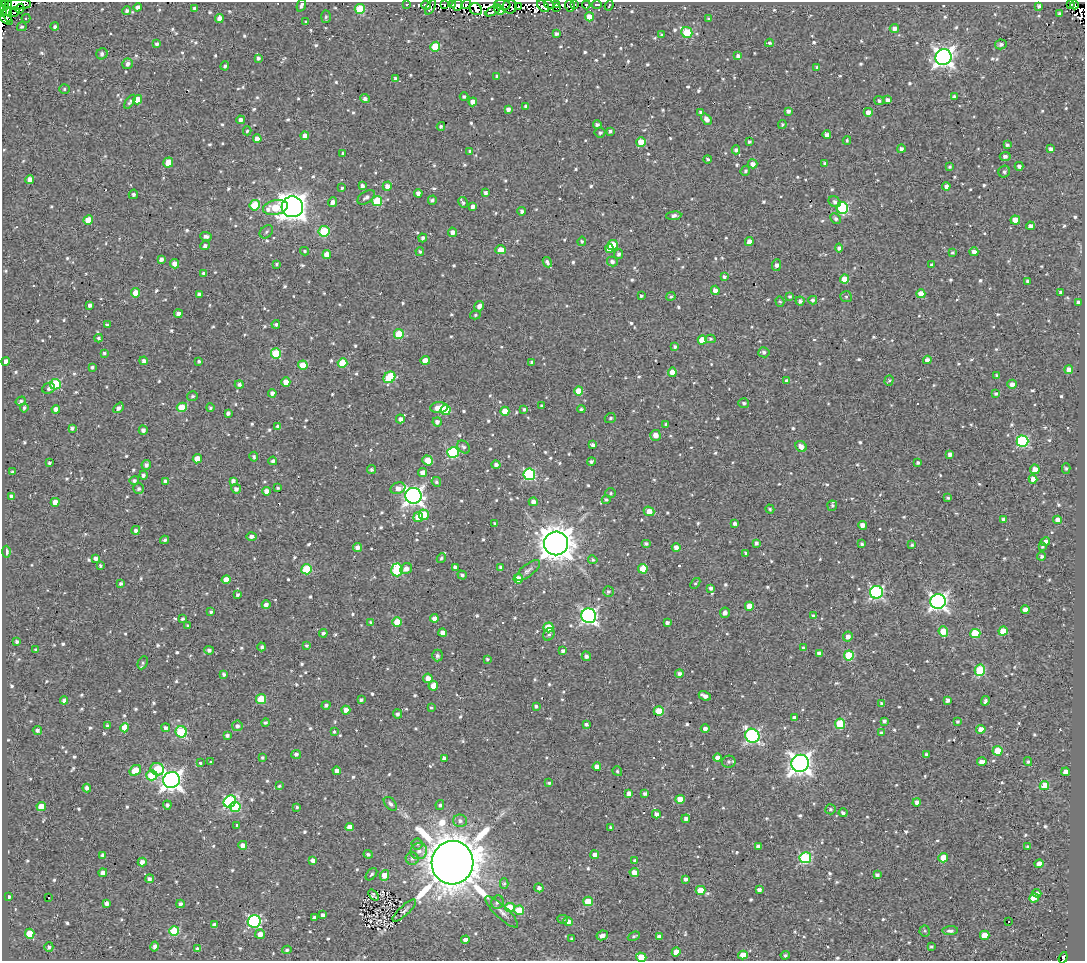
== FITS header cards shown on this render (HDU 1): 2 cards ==
NAXIS1  =                 1083
NAXIS2  =                  959

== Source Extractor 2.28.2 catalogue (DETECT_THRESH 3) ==
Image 1083 x 959 px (HDU 1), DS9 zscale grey, 1 PNG px = 1 image px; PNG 1087 x 963 px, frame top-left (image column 1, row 959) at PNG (2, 2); each listed source drawn as its Kron ellipse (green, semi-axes under 4 px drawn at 4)
Background 1.84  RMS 4.8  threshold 14.4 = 3 sigma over >= 5 px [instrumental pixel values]
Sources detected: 952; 3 with non-positive FLUX_AUTO (blend fragments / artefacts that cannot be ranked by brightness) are neither listed nor drawn; of the other 949, the 500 brightest by FLUX_AUTO listed and drawn (449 fainter detections omitted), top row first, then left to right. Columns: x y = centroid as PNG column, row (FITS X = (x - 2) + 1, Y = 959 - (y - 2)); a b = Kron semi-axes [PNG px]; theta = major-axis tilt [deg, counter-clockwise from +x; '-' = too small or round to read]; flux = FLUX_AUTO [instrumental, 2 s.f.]
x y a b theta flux
8 4 3 3 - 7.4e+03
16 4 15 5 0 1.4e+04
406 4 3 3 - 7.4e+02
444 4 4 2 - 6.0e+02
453 4 4 2 - 2.5e+03
466 4 5 2 - 9.8e+02
549 4 5 3 - 1.6e+03
556 4 4 3 - 2.8e+03
574 4 3 2 - 6.9e+02
597 4 5 3 - 1.6e+03
1071 4 3 2 - 9.2e+02
4 5 6 5 - 5.2e+03
301 5 7 4 72 1.0e+03
426 5 5 3 - 1.5e+03
457 5 6 5 - 1.2e+04
502 5 8 5 -2 4.9e+03
586 5 4 3 - 6.1e+02
609 5 5 3 - 8.7e+02
1075 5 4 3 - 7.9e+02
518 6 2 2 - 5.8e+02
543 6 7 4 -43 4.1e+03
570 6 6 4 -71 1.6e+03
1039 6 3 3 - 7.8e+02
138 7 4 4 - 1.2e+03
430 7 8 3 62 6.7e+02
510 7 7 7 - 8.6e+03
195 8 4 3 - 9.7e+02
556 8 4 2 - 8.2e+02
20 9 5 3 - 1.5e+03
360 9 5 5 - 1.4e+04
476 9 6 5 - 6.5e+02
3 10 6 3 -86 4.5e+03
493 10 9 4 33 2.2e+03
499 10 5 4 - 5.4e+03
127 11 4 4 - 8.0e+02
14 12 6 3 41 8.1e+03
7 13 9 3 -78 9.2e+03
1059 14 3 3 - 6.4e+02
326 17 6 5 - 6.8e+02
589 17 4 4 - 4.5e+03
26 18 4 3 - 8.7e+02
219 18 4 4 - 2.8e+03
6 19 8 4 -31 5.6e+03
709 19 3 3 - 5.3e+02
306 22 3 3 - 5.4e+02
22 27 5 4 - 5.5e+02
55 27 4 4 - 7.7e+02
894 28 4 4 - 1.6e+03
687 32 6 5 - 1.4e+04
557 34 3 3 - 9.5e+02
661 34 3 3 - 5.4e+02
769 43 4 3 - 6.5e+02
157 44 4 4 - 7.2e+02
1001 44 6 5 - 9.4e+02
435 47 5 4 - 1.1e+04
102 54 6 5 - 1.0e+03
738 56 4 4 - 1.4e+03
943 57 8 8 - 1.7e+05
258 58 4 4 - 7.6e+02
128 64 5 5 - 1.3e+03
225 66 4 4 - 7.3e+02
817 67 3 3 - 5.4e+02
497 76 4 3 - 6.3e+02
395 78 3 3 - 7.8e+02
64 89 5 4 - 5.4e+02
955 96 4 3 - 7.1e+02
464 97 4 4 - 7.0e+02
365 98 5 4 - 9.7e+02
137 100 5 4 - 4.4e+03
879 100 5 4 - 6.8e+02
887 100 4 4 - 1.4e+03
130 102 8 4 55 7.6e+02
473 102 4 4 - 3.0e+03
526 106 4 3 - 8.4e+02
508 109 4 4 - 1.3e+03
788 111 4 4 - 1.1e+03
701 112 4 3 - 1.0e+03
868 112 4 4 - 2.8e+03
706 119 6 4 -51 1.9e+03
241 120 4 4 - 1.5e+03
597 124 4 3 - 8.9e+02
782 124 4 4 - 5.5e+02
441 126 4 3 - 7.7e+02
247 131 4 3 - 6.3e+02
610 131 4 3 - 7.3e+02
600 133 5 5 - 7.3e+02
827 135 4 4 - 1.5e+03
305 136 4 4 - 2.0e+03
257 139 4 4 - 2.6e+03
847 141 4 3 - 5.5e+02
641 142 5 4 - 7.7e+03
749 142 3 3 - 5.9e+02
1007 145 4 3 - 7.2e+02
901 149 4 4 - 1.0e+03
1051 149 4 4 - 1.0e+03
736 150 4 4 - 9.5e+02
470 151 3 3 - 5.5e+02
343 153 3 3 - 6.4e+02
1005 156 5 4 - 1.1e+03
708 159 4 4 - 6.8e+02
168 162 5 4 - 7.4e+03
825 163 4 4 - 6.0e+02
753 164 5 4 - 1.8e+03
1019 166 4 4 - 1.1e+03
949 167 4 3 - 5.2e+02
745 171 5 4 - 6.4e+02
1004 172 6 5 - 9.0e+02
30 179 4 4 - 2.3e+03
362 186 4 3 - 1.1e+03
387 186 5 4 - 1.9e+03
946 186 4 4 - 1.3e+03
342 188 3 3 - 5.3e+02
418 193 4 4 - 1.4e+03
486 193 4 3 - 9.7e+02
133 194 5 4 - 7.3e+02
366 197 10 5 34 1.3e+03
432 200 4 4 - 8.3e+02
377 201 5 5 - 1.4e+04
332 202 5 4 - 1.5e+03
463 202 6 3 -60 7.5e+02
835 202 6 5 - 1.0e+03
255 205 5 5 - 1.2e+04
473 206 4 4 - 1.5e+03
275 207 12 7 12 9.1e+03
292 207 10 10 - 3.7e+05
842 208 6 5 - 3.2e+04
522 211 4 4 - 9.7e+02
674 216 7 4 5 1.2e+03
836 219 6 4 -44 9.0e+02
88 220 5 4 - 5.6e+03
1015 220 4 4 - 4.7e+03
1030 226 4 3 - 1.4e+03
324 231 5 5 - 1.5e+04
266 232 7 5 45 6.9e+02
452 232 4 4 - 1.6e+03
206 237 6 4 -6 1.2e+03
423 238 4 4 - 8.9e+02
582 241 4 4 - 5.8e+02
749 242 4 4 - 2.2e+03
205 245 5 4 - 9.9e+02
613 245 5 5 - 1.2e+04
839 248 4 4 - 1.2e+03
610 249 4 4 - 3.0e+03
500 250 5 4 - 3.9e+03
305 251 4 4 - 5.6e+02
420 251 4 4 - 5.3e+02
974 252 4 4 - 1.6e+03
952 253 4 3 - 5.6e+02
619 254 5 4 - 8.3e+02
327 255 4 4 - 3.5e+03
161 259 4 4 - 1.2e+03
547 262 5 3 - 8.8e+02
612 262 5 4 - 1.2e+03
174 264 5 4 - 2.3e+03
277 264 4 3 - 5.7e+02
776 265 6 4 83 1.5e+03
931 265 4 4 - 7.3e+02
204 274 4 3 - 1.2e+03
724 277 4 4 - 6.9e+02
844 279 5 4 - 6.5e+03
1027 281 4 3 - 7.4e+02
715 290 4 4 - 1.6e+03
1060 292 3 3 - 5.8e+02
136 293 4 4 - 4.0e+03
199 294 4 3 - 1.2e+03
921 294 4 4 - 5.3e+03
641 296 3 3 - 7.3e+02
671 296 5 4 - 5.8e+02
790 297 4 4 - 6.7e+02
846 297 6 5 - 7.0e+02
813 300 4 4 - 1.0e+03
800 301 4 4 - 9.7e+02
780 302 5 4 - 5.3e+02
1079 302 4 4 - 1.2e+03
90 305 4 4 - 1.2e+03
479 306 5 4 - 1.7e+03
178 314 4 4 - 2.0e+03
475 315 5 4 - 5.4e+02
276 324 4 4 - 7.6e+02
107 325 3 3 - 7.4e+02
399 334 5 4 - 9.3e+03
98 338 4 3 - 6.2e+02
710 339 5 4 - 6.3e+02
702 340 4 4 - 8.3e+03
675 347 4 4 - 7.0e+02
764 352 5 5 - 8.2e+02
104 353 4 4 - 5.7e+02
276 354 5 5 - 1.5e+04
425 360 4 4 - 4.3e+03
927 360 4 4 - 1.7e+03
6 361 4 4 - 2.3e+03
144 361 4 4 - 1.2e+03
199 361 3 3 - 6.4e+02
532 362 4 3 - 6.6e+02
342 363 5 5 - 9.2e+03
303 365 5 4 - 7.0e+03
92 367 4 3 - 6.3e+02
1069 370 4 4 - 2.7e+03
672 372 4 4 - 2.8e+03
997 376 4 3 - 9.7e+02
389 377 6 5 - 1.7e+04
889 380 5 4 - 5.7e+02
786 381 4 3 - 8.8e+02
286 382 4 4 - 3.4e+03
55 384 5 5 - 1.6e+04
1012 384 4 4 - 1.9e+03
239 385 4 4 - 9.8e+02
49 388 6 5 - 8.4e+02
578 391 4 4 - 6.1e+03
272 393 4 4 - 1.4e+03
996 393 4 4 - 6.9e+02
192 396 5 5 - 5.8e+02
21 401 5 4 - 6.3e+02
744 403 5 5 - 7.9e+02
541 406 3 3 - 5.7e+02
182 407 5 4 - 8.4e+03
24 408 4 3 - 7.0e+02
118 408 6 4 49 1.2e+03
210 408 4 4 - 5.5e+02
439 408 9 5 4 4.1e+03
56 409 4 4 - 2.1e+03
524 409 4 4 - 5.7e+02
581 409 4 3 - 5.6e+02
446 410 5 5 - 1.5e+04
505 411 4 4 - 4.6e+03
228 413 4 3 - 9.5e+02
610 418 6 5 - 6.8e+02
400 419 4 4 - 1.4e+03
437 422 4 4 - 1.2e+03
666 424 3 3 - 7.7e+02
278 427 4 4 - 1.3e+03
72 428 4 3 - 8.6e+02
143 430 4 4 - 1.1e+03
655 435 5 5 - 2.6e+03
1022 441 6 5 - 3.3e+04
593 445 4 3 - 1.1e+03
801 446 6 5 - 2.3e+03
464 447 7 5 -47 8.0e+02
453 452 5 5 - 2.8e+04
950 454 4 4 - 1.3e+03
254 457 5 4 - 7.2e+02
197 459 4 4 - 4.1e+03
428 460 6 4 -37 6.3e+03
273 461 4 3 - 8.7e+02
591 461 4 3 - 9.5e+02
49 463 3 3 - 6.2e+02
918 463 4 3 - 6.2e+02
146 465 5 4 - 1.2e+03
496 465 4 4 - 1.1e+03
1066 468 5 4 - 6.3e+02
1035 469 5 5 - 2.4e+03
371 470 4 4 - 6.8e+02
13 472 3 3 - 5.6e+02
423 473 4 4 - 2.4e+03
529 474 6 6 - 3.5e+04
143 475 4 4 - 1.0e+03
1033 479 4 4 - 2.2e+03
134 480 5 4 - 7.2e+02
166 481 4 4 - 1.1e+03
233 481 4 4 - 1.4e+03
436 482 5 4 - 6.9e+02
278 488 3 3 - 5.5e+02
398 488 7 5 19 2.1e+03
139 489 5 5 - 1.0e+03
236 489 5 4 - 1.2e+03
266 491 4 4 - 1.8e+03
611 493 5 4 - 5.5e+02
11 496 4 3 - 9.8e+02
413 496 8 8 - 1.5e+05
948 498 4 4 - 6.8e+02
606 500 4 4 - 6.0e+02
55 502 4 4 - 2.6e+03
533 502 4 4 - 1.5e+03
832 506 5 5 - 7.2e+02
770 509 5 4 - 5.6e+02
649 511 5 4 - 3.2e+03
424 515 5 5 - 8.9e+03
418 517 5 5 - 4.4e+03
1003 519 4 3 - 7.1e+02
1057 520 4 4 - 2.1e+03
495 523 4 3 - 5.6e+02
735 523 4 4 - 9.7e+02
862 525 4 4 - 1.8e+03
136 530 4 4 - 9.2e+02
251 536 5 4 - 1.2e+03
165 540 4 4 - 6.0e+02
1045 542 5 4 - 1.8e+03
556 543 12 12 - 6.6e+05
646 543 5 4 - 6.9e+02
756 543 4 3 - 9.2e+02
862 544 3 3 - 5.5e+02
912 545 4 3 - 5.4e+02
676 547 4 4 - 1.7e+03
1042 547 4 4 - 5.3e+02
357 548 4 4 - 1.9e+03
6 552 6 3 -89 1.4e+03
746 553 4 3 - 5.5e+02
1042 556 4 4 - 7.1e+02
96 558 4 4 - 1.2e+03
441 558 5 3 - 5.2e+02
593 560 5 4 - 5.2e+02
100 566 4 3 - 6.1e+02
455 567 4 3 - 8.5e+02
501 567 4 4 - 1.1e+03
307 569 5 5 - 1.4e+04
406 569 6 5 - 1.8e+03
643 569 5 4 - 7.8e+03
397 570 6 5 - 2.2e+04
528 570 15 6 38 1.3e+03
462 575 5 4 - 7.1e+02
226 579 4 4 - 3.8e+03
518 579 5 4 - 3.8e+03
121 583 3 3 - 7.4e+02
695 583 6 4 49 5.3e+02
711 588 4 3 - 1.0e+03
608 591 5 5 - 6.8e+02
876 592 6 6 - 5.6e+04
237 595 3 3 - 6.7e+02
938 601 7 7 - 1.3e+05
266 605 4 4 - 1.4e+03
749 606 4 4 - 4.2e+03
1025 610 4 4 - 2.3e+03
211 612 4 3 - 6.7e+02
725 613 5 5 - 1.4e+03
589 616 7 7 - 9.5e+04
813 616 4 3 - 6.6e+02
434 618 4 4 - 1.7e+03
182 619 4 4 - 7.1e+02
371 622 4 3 - 7.0e+02
397 622 4 4 - 8.1e+03
667 623 4 3 - 1.2e+03
188 626 4 3 - 5.2e+02
548 627 5 5 - 8.9e+03
1003 631 4 4 - 5.9e+03
943 632 5 4 - 6.4e+03
323 633 4 3 - 7.8e+02
443 633 4 4 - 2.3e+03
549 634 6 5 - 6.5e+02
975 634 5 4 - 1.2e+04
848 637 5 4 - 1.9e+03
17 641 4 3 - 8.2e+02
307 645 4 4 - 5.9e+02
262 647 4 4 - 6.5e+02
804 648 4 3 - 1.1e+03
36 650 4 3 - 7.8e+02
209 650 5 4 - 1.0e+03
563 651 4 3 - 9.8e+02
819 653 4 4 - 1.7e+03
438 655 6 5 - 1.2e+03
586 656 4 4 - 1.3e+03
849 656 5 5 - 1.6e+04
487 659 4 4 - 5.6e+02
143 663 7 4 64 5.5e+02
980 670 5 5 - 2.0e+04
224 674 4 4 - 6.6e+02
679 674 4 4 - 1.1e+03
428 678 5 4 - 3.2e+03
433 686 5 4 - 3.3e+03
705 696 6 4 -26 1.7e+03
261 699 5 5 - 1.0e+04
64 700 4 4 - 1.2e+03
361 700 4 3 - 7.1e+02
948 700 4 4 - 1.3e+03
985 701 5 3 - 8.3e+02
882 703 4 4 - 6.5e+02
326 705 4 4 - 9.1e+02
536 706 4 3 - 6.7e+02
431 708 3 3 - 5.3e+02
346 710 4 4 - 2.5e+03
659 711 5 5 - 9.7e+03
397 714 4 4 - 9.6e+02
794 718 4 4 - 1.4e+03
884 721 4 4 - 8.0e+02
957 721 4 4 - 5.4e+02
265 722 4 4 - 7.3e+02
586 724 4 3 - 8.4e+02
840 724 5 5 - 1.2e+04
107 726 4 3 - 5.7e+02
237 726 5 5 - 1.3e+03
125 728 5 4 - 4.6e+03
166 728 4 4 - 8.1e+02
705 728 4 4 - 1.2e+03
981 729 4 4 - 3.5e+03
37 730 4 4 - 9.6e+02
181 732 6 5 - 2.3e+04
334 732 4 4 - 5.4e+02
881 733 4 4 - 6.7e+02
227 736 4 3 - 8.8e+02
752 736 7 6 - 7.3e+04
998 751 5 5 - 8.4e+03
296 754 5 4 - 8.8e+02
927 755 4 4 - 1.4e+03
262 757 3 3 - 5.7e+02
444 758 4 4 - 1.3e+03
717 758 4 4 - 2.2e+03
1028 761 4 3 - 5.3e+02
211 762 3 3 - 1.2e+03
729 762 7 6 - 8.0e+02
982 762 5 4 - 2.3e+03
201 763 3 3 - 1.3e+03
800 763 9 8 - 2.2e+05
597 767 4 4 - 2.8e+03
157 769 7 6 - 9.2e+03
135 770 6 5 - 6.0e+03
337 771 4 4 - 1.5e+03
617 771 5 4 - 5.9e+02
1066 772 4 4 - 2.5e+03
152 775 5 5 - 1.2e+04
171 780 8 8 - 1.9e+05
549 783 4 3 - 5.7e+02
279 786 4 4 - 6.4e+02
1044 786 5 4 - 8.6e+03
87 788 4 4 - 1.0e+03
629 793 4 4 - 1.8e+03
645 793 4 3 - 1.0e+03
680 799 5 4 - 3.8e+03
230 802 6 5 - 4.5e+04
917 802 4 4 - 1.5e+03
390 804 8 5 -49 9.0e+02
167 805 4 4 - 7.1e+02
440 805 5 4 - 5.9e+02
41 806 5 4 - 5.1e+03
235 807 5 5 - 1.5e+04
297 807 3 3 - 5.6e+02
830 809 5 5 - 6.6e+02
843 813 4 3 - 8.6e+02
656 814 4 4 - 1.6e+03
686 819 4 4 - 1.3e+03
460 821 7 6 - 1.0e+03
237 825 3 3 - 6.2e+02
350 827 4 4 - 2.7e+03
610 827 3 3 - 5.3e+02
417 844 5 5 - 7.1e+02
243 845 4 4 - 1.9e+03
758 846 4 4 - 1.3e+03
1028 846 4 3 - 7.4e+02
419 851 8 8 - 1.8e+03
368 854 4 4 - 8.5e+02
103 855 3 3 - 9.0e+02
595 855 4 4 - 4.0e+03
805 858 6 5 - 3.2e+04
943 858 5 4 - 5.8e+03
412 859 6 6 - 9.0e+02
313 860 4 4 - 1.6e+03
635 861 4 3 - 1.0e+03
142 862 4 4 - 1.6e+03
452 863 22 21 - 1.8e+06
1039 864 4 4 - 2.7e+03
634 872 4 4 - 2.9e+03
103 873 4 4 - 1.5e+03
371 874 7 4 50 5.8e+02
384 875 5 4 - 4.1e+03
877 875 4 4 - 9.4e+02
149 879 4 4 - 1.1e+03
685 879 4 3 - 9.6e+02
504 884 5 4 - 5.7e+02
539 888 4 4 - 1.2e+03
701 890 5 4 - 8.3e+03
759 890 4 3 - 1.4e+03
1037 893 4 3 - 1.4e+03
374 895 6 3 -52 5.7e+02
9 897 4 3 - 6.1e+02
49 898 3 2 - 1.7e+03
1034 898 5 4 - 5.2e+03
588 901 5 4 - 7.0e+03
497 902 7 6 - 1.0e+03
107 903 4 4 - 1.3e+03
180 904 4 3 - 9.9e+02
510 907 5 4 - 8.0e+03
404 910 15 5 43 1.0e+03
519 910 5 4 - 8.6e+03
502 912 21 6 -43 2.0e+03
323 915 4 4 - 1.5e+03
314 917 4 3 - 7.0e+02
563 919 5 4 - 5.5e+02
254 921 6 6 - 5.0e+04
568 921 5 4 - 1.9e+03
1009 922 3 2 - 6.4e+02
214 925 4 4 - 1.4e+03
174 931 5 5 - 1.6e+04
925 931 5 5 - 5.5e+02
950 931 7 4 3 1.0e+03
30 934 5 4 - 7.8e+03
260 934 5 4 - 2.8e+03
602 935 6 4 27 2.0e+03
985 935 5 4 - 5.8e+03
634 936 6 4 23 5.9e+02
659 937 4 4 - 1.5e+03
571 939 3 3 - 5.5e+02
465 940 4 4 - 2.5e+03
154 946 5 4 - 1.1e+03
49 947 5 4 - 9.0e+02
931 947 3 3 - 5.2e+02
198 949 4 4 - 1.8e+03
287 950 4 4 - 6.5e+02
676 952 5 4 - 4.4e+03
743 955 5 4 - 4.8e+03
785 955 4 4 - 7.4e+02
641 957 5 4 - 7.1e+03
1063 958 6 3 71 1.2e+03
At the frame edge (FLAGS 8, measured only in part): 7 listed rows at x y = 8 4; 16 4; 4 5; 301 5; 3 10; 641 957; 1063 958
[449 fainter detections neither listed nor drawn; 3 non-positive-flux detections neither listed nor drawn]